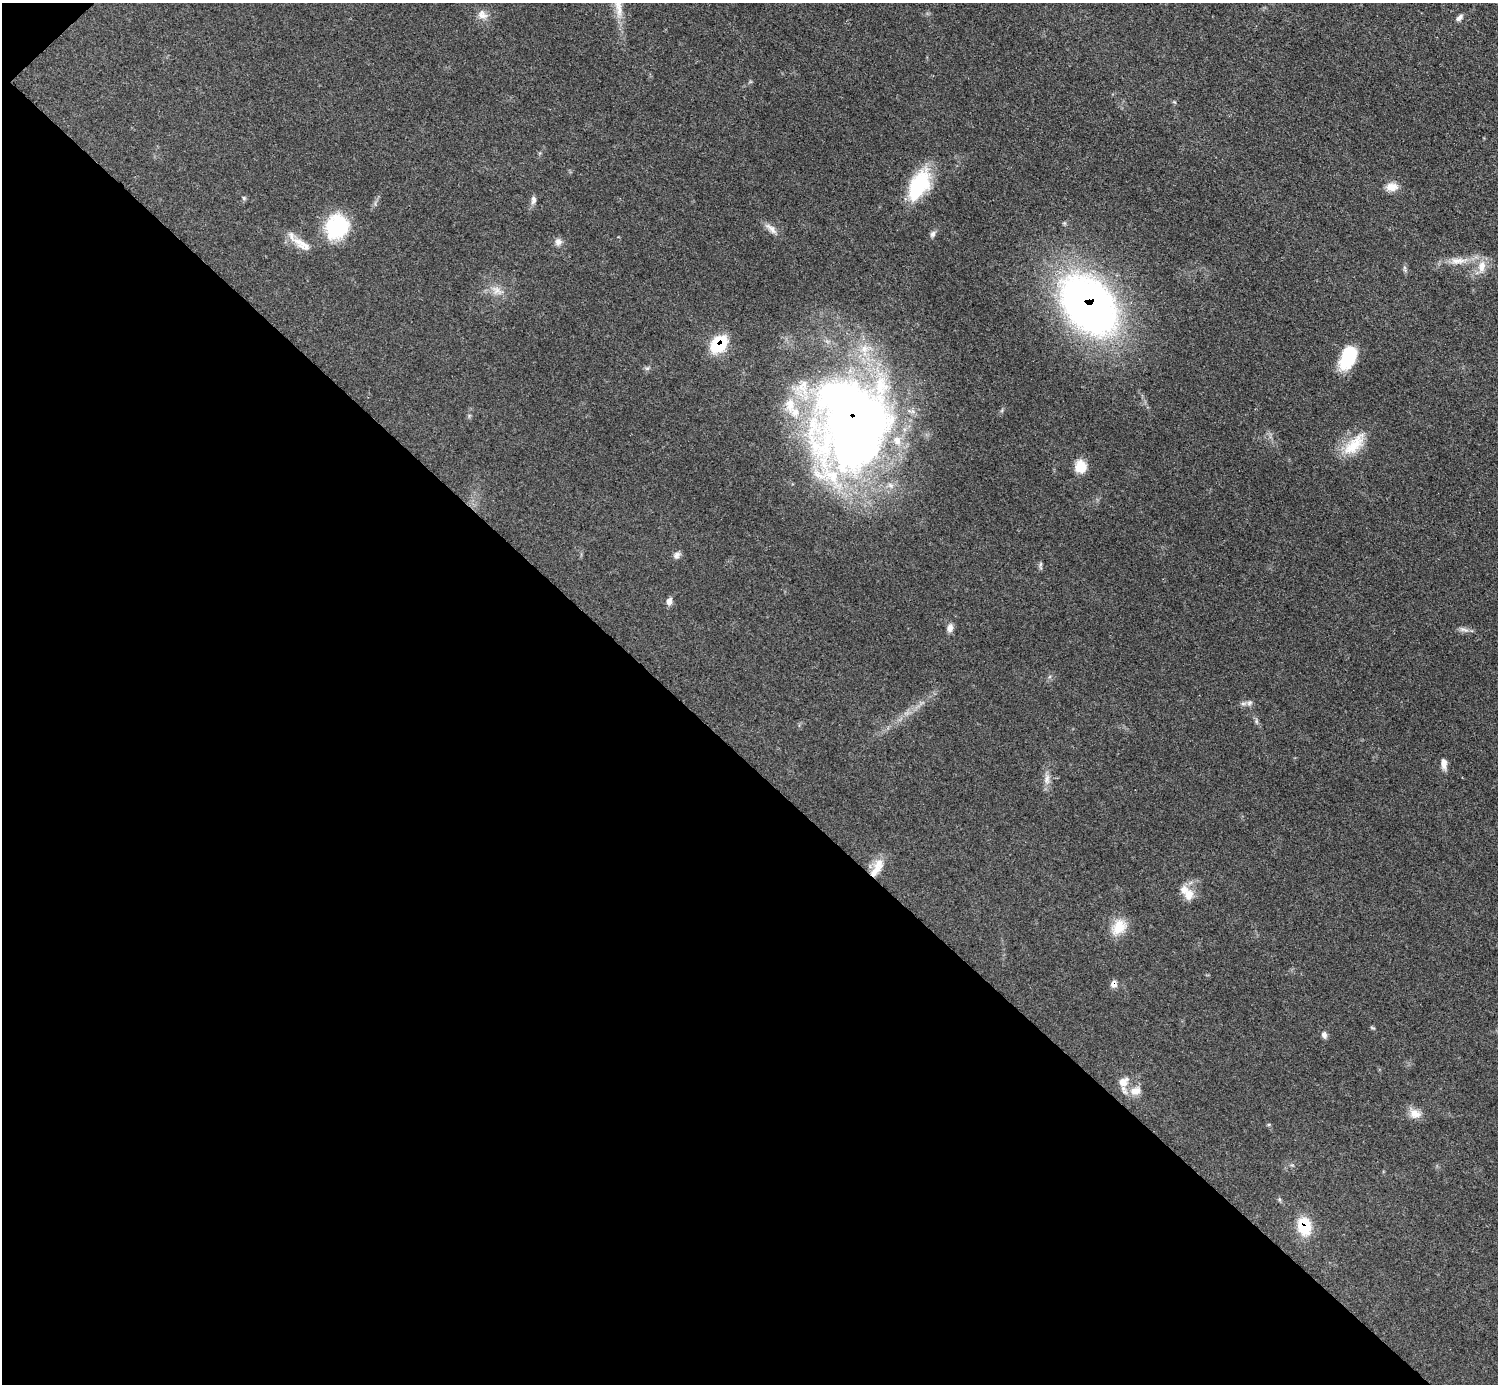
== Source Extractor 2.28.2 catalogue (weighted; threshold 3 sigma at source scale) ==
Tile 9 of 4 x 4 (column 1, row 3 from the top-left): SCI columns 6-1501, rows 1687-3068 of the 5993 x 5993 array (HDU 1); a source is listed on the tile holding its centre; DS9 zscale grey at full resolution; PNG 1500 x 1386 px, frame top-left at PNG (2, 3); no overlay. Shown black and unused: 45% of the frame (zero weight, under 3 of 5 exposures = <1% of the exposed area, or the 3 px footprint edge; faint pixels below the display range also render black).
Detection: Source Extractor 2.28.2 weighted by HDU 2 'WHT'; one run over the whole footprint, this tile lists its part. Background 0.0503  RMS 0.0062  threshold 0.0278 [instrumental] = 3 sigma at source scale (4.5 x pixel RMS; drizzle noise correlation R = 1.50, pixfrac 1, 0.05/0.05 arcsec/px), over >= 5 px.
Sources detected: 48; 1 inside a brighter object's white glare — not listed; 7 inside a brighter listed object's ellipse — not listed separately; the other 40 listed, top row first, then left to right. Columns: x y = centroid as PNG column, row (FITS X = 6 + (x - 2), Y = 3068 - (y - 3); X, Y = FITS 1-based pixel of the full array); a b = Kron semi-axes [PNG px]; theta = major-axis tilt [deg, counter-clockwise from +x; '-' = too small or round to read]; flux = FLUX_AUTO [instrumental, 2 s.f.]
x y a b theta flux
482 15 14 11 -41 5.1
1459 18 10 5 50 2.3
919 185 36 19 62 37
1392 187 16 11 4 6.1
244 198 5 5 - 0.93
533 200 11 6 81 2.4
336 227 29 25 64 38
771 229 21 7 -44 4.3
933 234 9 6 65 2
558 242 10 9 - 3.1
304 245 23 12 -26 8.3
1458 261 26 9 2 9.1
1482 267 19 11 78 7.8
496 290 15 11 -48 6
1089 305 53 36 -50 400
719 344 18 12 47 31
1348 358 28 16 65 26
647 368 7 4 1 1.2
853 421 98 70 74 600
1354 444 39 16 47 19
1080 467 14 13 - 10
677 555 10 8 51 2.4
1040 565 13 4 88 1.3
669 601 9 7 74 2.9
950 628 11 7 83 3.2
1464 630 15 6 -19 2.6
1249 703 9 7 64 2.2
1256 721 7 4 -72 1.2
1444 764 13 7 -83 3.9
1047 779 16 8 85 4.5
879 863 17 13 72 8.2
1188 895 17 12 70 7.8
1119 927 22 16 54 12
1114 984 10 8 89 2.9
1372 1028 8 2 -21 0.68
1324 1035 10 7 -71 2.1
1123 1082 18 12 80 7.5
1135 1091 18 12 10 6.7
1415 1114 15 11 -7 6.4
1304 1226 19 14 -77 21
Overlapping masked pixels (flux is a lower limit): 5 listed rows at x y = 1089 305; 719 344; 853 421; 1114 984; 1304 1226